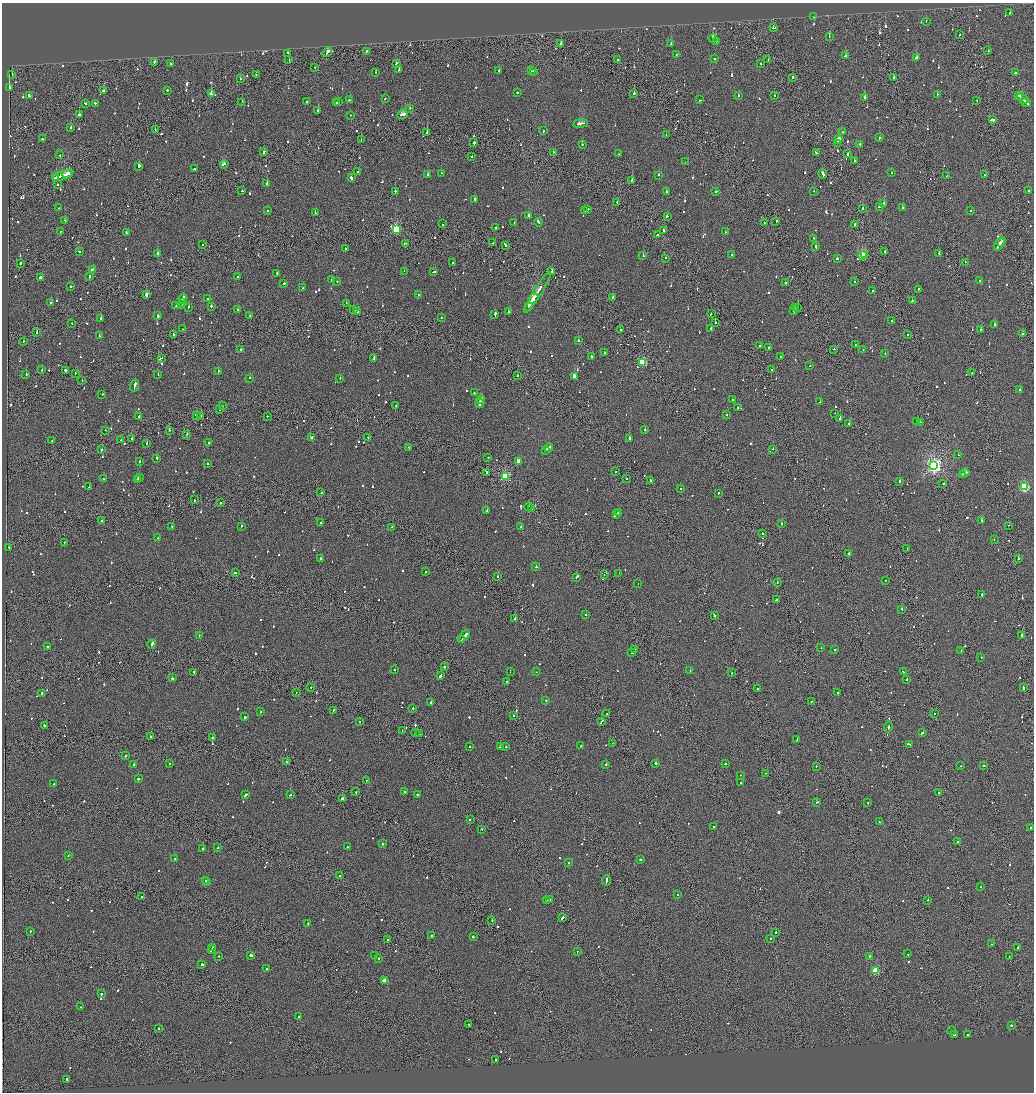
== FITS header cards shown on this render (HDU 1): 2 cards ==
NAXIS1  =                 2064
NAXIS2  =                 2180

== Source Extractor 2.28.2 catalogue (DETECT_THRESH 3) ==
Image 2064 x 2180 px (HDU 1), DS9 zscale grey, zoomed out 1/2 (1 PNG px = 2 x 2 image px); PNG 1036 x 1094 px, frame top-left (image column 1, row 2179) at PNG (2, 3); each listed source drawn as its Kron ellipse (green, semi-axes under 4 px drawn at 4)
Background -0.121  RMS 0.067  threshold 0.2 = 3 sigma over >= 5 px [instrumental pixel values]
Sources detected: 1217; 59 cannot appear on this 1/2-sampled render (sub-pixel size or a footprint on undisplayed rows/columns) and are neither listed nor drawn; of the other 1158, the 500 brightest by FLUX_AUTO listed and drawn (658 fainter detections omitted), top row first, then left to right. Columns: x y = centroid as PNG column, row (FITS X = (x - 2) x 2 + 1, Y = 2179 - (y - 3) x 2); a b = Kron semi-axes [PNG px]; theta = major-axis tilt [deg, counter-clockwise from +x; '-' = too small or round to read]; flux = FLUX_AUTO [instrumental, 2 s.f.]
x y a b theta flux
1010 12 2 2 - 100
814 17 2 1 - 93
926 21 2 2 - 110
773 28 2 2 - 210
960 35 2 1 - 90
829 36 2 2 - 450
713 38 4 2 - 950
716 41 2 2 - 200
561 44 2 2 - 280
671 44 2 2 - 280
367 51 2 2 - 120
988 51 2 2 - 250
327 52 5 2 - 330
288 53 3 2 - 260
676 54 2 2 - 89
845 56 2 2 - 170
916 57 3 2 - 220
714 59 2 2 - 170
289 60 2 2 - 100
618 60 2 1 - 92
768 60 2 1 - 78
154 62 2 2 - 100
171 64 2 2 - 140
396 64 4 2 - 730
760 64 2 1 - 160
315 67 2 1 - 86
399 69 3 2 - 400
499 71 2 2 - 360
532 71 2 2 - 86
533 71 2 2 - 100
376 72 2 2 - 99
1015 73 2 2 - 170
256 74 2 1 - 200
12 75 2 1 - 180
793 77 2 2 - 350
893 77 2 2 - 93
240 79 2 2 - 670
10 87 2 2 - 340
167 90 2 2 - 83
103 91 4 2 - 270
517 92 2 2 - 110
634 93 2 2 - 430
211 94 2 2 - 520
937 94 2 1 - 130
738 95 2 2 - 210
774 95 2 2 - 80
1019 95 4 2 - 380
29 96 4 2 - 230
864 97 2 1 - 520
1022 98 6 1 -45 430
385 99 2 2 - 110
349 100 2 2 - 180
700 100 3 2 - 130
977 100 2 2 - 99
307 101 2 2 - 130
338 101 2 1 - 220
242 102 2 2 - 190
1026 102 5 2 - 380
95 103 2 2 - 220
337 103 2 2 - 190
85 104 2 2 - 140
409 108 2 2 - 96
318 111 2 2 - 310
79 115 2 2 - 420
350 115 2 1 - 83
402 115 5 2 - 560
992 120 4 2 - 270
581 123 7 2 8 380
71 128 2 2 - 160
155 130 2 2 - 83
543 130 2 2 - 160
843 132 2 2 - 160
427 133 2 1 - 370
666 135 2 2 - 79
879 138 2 2 - 91
42 139 2 2 - 240
361 140 3 1 - 210
839 140 3 3 - 410
474 143 2 2 - 1200
838 143 2 1 - 220
582 144 2 2 - 130
860 144 2 2 - 93
264 152 2 2 - 220
553 152 2 2 - 110
816 153 4 2 - 270
619 154 2 2 - 98
848 154 2 2 - 440
60 155 2 2 - 89
472 156 2 2 - 82
854 160 2 2 - 82
685 162 2 1 - 120
224 164 4 2 - 390
139 166 2 2 - 1500
194 169 2 2 - 160
357 171 2 1 - 190
441 173 2 2 - 79
891 173 2 2 - 81
68 174 5 2 - 510
428 174 2 2 - 92
823 174 5 2 - 450
659 175 2 2 - 180
984 175 2 1 - 88
62 176 10 2 19 1000
947 176 2 2 - 160
56 178 4 1 - 300
351 178 3 2 - 1200
632 180 2 2 - 1400
267 183 2 2 - 400
58 185 2 2 - 98
242 191 2 1 - 100
395 191 2 2 - 140
814 191 2 2 - 120
1028 191 2 2 - 460
666 192 2 2 - 84
716 192 2 2 - 180
474 199 2 2 - 110
617 202 2 2 - 290
883 204 3 2 - 460
879 207 3 2 - 140
59 208 2 2 - 84
863 208 2 2 - 710
902 208 2 2 - 180
587 209 3 2 - 210
268 210 2 1 - 160
585 211 2 2 - 180
970 211 2 2 - 110
315 213 2 2 - 190
529 216 3 2 - 92
667 216 2 2 - 180
65 220 2 2 - 98
776 221 3 1 - 120
539 222 4 2 - 260
514 223 2 2 - 120
764 223 2 1 - 130
442 224 2 2 - 98
854 225 3 2 - 180
496 228 2 2 - 140
396 229 3 3 - 900
664 230 2 2 - 400
60 231 2 1 - 150
725 232 2 2 - 120
126 233 2 2 - 180
657 235 2 2 - 91
814 238 2 2 - 190
1001 242 4 2 - 360
405 243 2 2 - 270
493 243 2 1 - 260
203 244 2 1 - 84
1000 244 7 2 53 790
505 246 2 1 - 160
816 247 2 2 - 680
345 249 2 1 - 110
79 251 2 2 - 110
885 251 2 2 - 240
157 254 2 2 - 350
939 254 2 2 - 87
643 255 2 2 - 350
732 255 2 2 - 89
862 255 3 3 - 1000
865 255 2 2 - 170
665 258 2 1 - 110
837 258 3 2 - 200
453 262 2 2 - 90
965 262 2 2 - 110
21 263 2 2 - 1200
92 269 3 2 - 240
404 271 2 2 - 150
552 271 2 2 - 450
434 272 3 2 - 200
277 273 2 2 - 110
40 277 2 2 - 330
89 277 3 2 - 200
238 277 2 2 - 84
332 279 2 2 - 180
337 281 2 2 - 120
979 281 2 2 - 160
785 282 2 2 - 200
854 282 2 2 - 160
284 283 2 2 - 440
71 287 2 2 - 90
303 288 2 2 - 140
918 289 2 2 - 110
873 291 2 2 - 210
537 292 24 2 57 7100
146 295 3 2 - 120
419 295 3 2 - 98
613 297 2 1 - 330
533 298 5 2 - 2300
183 299 5 2 - 450
207 299 2 1 - 110
912 301 2 2 - 110
51 302 2 2 - 150
182 302 3 1 - 200
346 303 2 1 - 86
182 305 2 2 - 170
176 306 2 1 - 85
211 306 2 2 - 170
529 306 4 2 - 1600
188 307 2 2 - 80
796 308 2 1 - 290
797 308 2 2 - 560
238 310 3 2 - 210
354 310 2 2 - 310
357 311 2 2 - 220
794 311 2 2 - 980
508 312 2 2 - 500
495 314 3 2 - 350
711 314 2 2 - 150
158 316 2 2 - 250
250 316 2 2 - 120
441 317 2 2 - 80
100 319 2 2 - 670
891 320 2 1 - 89
71 323 2 2 - 97
715 323 2 2 - 91
994 325 2 2 - 320
711 328 2 2 - 140
183 329 2 2 - 79
620 329 2 1 - 620
981 330 2 2 - 490
36 333 2 2 - 270
1023 334 3 2 - 160
173 335 2 2 - 460
907 335 2 2 - 310
99 336 2 2 - 99
23 341 2 2 - 85
578 341 2 2 - 79
855 345 2 2 - 88
760 346 2 2 - 760
768 348 2 2 - 190
834 349 2 1 - 140
241 350 2 2 - 83
863 350 2 2 - 100
604 353 2 2 - 290
885 353 2 2 - 87
591 356 2 2 - 140
780 356 2 2 - 120
161 358 4 2 - 330
374 358 4 2 - 240
642 362 3 3 - 800
810 366 2 2 - 170
42 370 2 2 - 110
65 370 3 2 - 160
771 370 2 2 - 190
218 371 2 2 - 230
75 373 2 2 - 83
972 373 2 1 - 120
26 374 2 1 - 240
158 375 2 2 - 130
517 375 2 1 - 120
574 376 3 2 - 150
250 378 2 2 - 95
340 379 2 2 - 110
82 380 2 1 - 84
134 386 6 2 74 380
1020 389 2 2 - 89
474 393 2 2 - 120
102 395 2 2 - 100
481 400 4 2 - 550
733 400 3 2 - 510
820 402 2 2 - 160
479 403 4 2 - 850
222 406 2 2 - 78
396 406 2 2 - 100
737 408 2 2 - 120
219 409 2 2 - 140
834 413 2 2 - 84
196 415 2 2 - 380
727 415 2 2 - 100
139 416 2 2 - 610
200 416 3 2 - 220
267 416 2 2 - 91
839 419 2 2 - 110
917 422 3 2 - 290
920 422 2 1 - 140
849 423 2 2 - 110
106 430 2 1 - 89
169 430 2 1 - 140
645 430 2 2 - 92
187 434 2 2 - 120
312 437 2 2 - 200
368 437 2 2 - 94
630 438 3 2 - 600
132 439 2 1 - 100
121 440 2 2 - 94
52 441 2 2 - 92
147 443 2 2 - 550
209 443 2 2 - 100
409 448 2 1 - 120
549 448 4 2 - 340
773 449 2 2 - 87
101 450 2 2 - 300
545 450 3 2 - 230
958 455 2 1 - 220
488 457 2 2 - 150
157 458 2 2 - 200
140 461 2 2 - 120
519 461 3 2 - 140
208 464 2 2 - 160
934 465 4 4 - 3900
616 472 2 2 - 97
486 473 4 2 - 240
965 473 4 2 - 430
962 475 2 2 - 390
505 476 3 3 - 970
140 478 3 2 - 690
103 479 2 2 - 190
627 479 2 2 - 180
138 480 2 2 - 500
651 480 2 2 - 150
899 481 2 2 - 810
943 484 2 2 - 140
89 487 2 2 - 87
1024 487 3 3 - 1300
680 489 2 2 - 150
321 493 2 2 - 160
718 493 2 2 - 160
194 500 2 1 - 100
221 503 2 2 - 250
528 506 2 1 - 180
531 508 2 2 - 110
487 511 2 1 - 490
618 513 2 2 - 100
616 515 4 2 - 320
101 520 2 1 - 100
982 521 2 2 - 500
321 523 2 1 - 300
781 523 2 2 - 160
1009 525 2 1 - 240
172 526 2 1 - 160
241 526 2 2 - 390
392 527 2 2 - 85
521 527 2 2 - 200
762 534 2 2 - 210
158 538 3 1 - 250
994 539 2 1 - 90
64 543 2 2 - 80
8 547 2 1 - 100
907 548 2 2 - 110
849 553 2 2 - 140
320 558 2 2 - 140
1018 558 2 2 - 80
536 566 2 2 - 180
425 572 2 2 - 110
235 573 3 2 - 140
619 573 2 1 - 140
604 575 2 1 - 120
498 576 2 1 - 240
577 577 3 2 - 220
885 580 2 2 - 130
777 582 2 2 - 78
638 584 2 1 - 91
982 594 2 2 - 130
776 600 2 2 - 1500
902 609 2 2 - 180
586 614 2 2 - 100
714 616 4 1 - 420
515 618 2 2 - 250
199 635 2 2 - 92
1022 635 3 2 - 340
464 636 7 2 50 500
461 640 3 2 - 240
152 644 4 2 - 210
47 646 2 2 - 110
821 647 2 2 - 130
635 649 2 1 - 91
835 650 2 1 - 280
961 650 2 2 - 88
632 653 2 2 - 120
981 657 2 2 - 79
444 667 2 1 - 830
395 670 2 2 - 97
690 671 2 1 - 130
194 672 2 2 - 260
510 672 3 2 - 370
536 672 2 1 - 140
903 672 2 2 - 170
731 673 2 1 - 350
440 676 4 2 - 270
172 678 3 2 - 260
907 679 2 2 - 150
507 682 2 2 - 110
1023 687 3 2 - 410
311 688 2 2 - 78
757 689 2 2 - 90
296 692 2 1 - 86
42 693 2 2 - 320
837 693 2 2 - 100
546 700 2 2 - 78
811 701 2 2 - 120
431 703 3 2 - 98
413 709 2 2 - 180
334 710 3 2 - 150
261 712 2 2 - 190
935 713 2 1 - 90
607 714 2 2 - 180
513 716 2 1 - 100
245 717 2 2 - 590
359 721 2 1 - 140
602 721 4 2 - 310
44 725 2 2 - 150
888 727 5 2 - 360
402 731 2 1 - 96
415 733 2 2 - 260
922 733 3 2 - 270
419 734 2 1 - 170
150 737 2 2 - 160
212 738 2 2 - 350
797 740 2 2 - 90
612 743 2 1 - 100
909 744 3 2 - 300
469 746 2 2 - 92
581 746 2 2 - 120
500 747 2 2 - 130
506 747 2 2 - 96
126 756 2 2 - 180
286 762 2 2 - 98
169 763 2 2 - 88
656 763 2 2 - 600
134 764 2 2 - 160
725 764 2 2 - 440
606 765 2 2 - 540
983 765 2 2 - 700
816 766 2 2 - 150
961 766 2 1 - 91
765 773 2 2 - 77
740 775 2 1 - 100
138 779 2 2 - 1200
367 780 2 2 - 110
741 782 2 2 - 110
54 784 2 2 - 97
356 792 2 1 - 170
404 792 2 2 - 91
939 793 2 1 - 230
417 794 2 2 - 120
245 795 3 2 - 270
290 795 3 2 - 170
342 798 2 2 - 460
817 802 3 2 - 350
868 802 2 2 - 100
470 820 2 2 - 92
879 822 2 2 - 97
714 826 2 2 - 120
1031 828 2 2 - 300
481 829 2 2 - 89
957 842 2 1 - 180
383 844 2 2 - 290
348 847 2 2 - 110
217 848 2 1 - 130
203 849 2 2 - 120
68 856 2 1 - 130
174 859 2 1 - 210
640 859 2 2 - 260
568 863 2 2 - 140
339 876 2 2 - 92
206 880 2 2 - 220
606 880 5 2 - 450
207 882 2 2 - 530
981 887 2 2 - 90
677 895 2 2 - 97
141 897 2 1 - 80
547 900 2 2 - 190
550 900 4 2 - 310
928 900 2 2 - 780
563 918 3 2 - 600
492 920 2 2 - 140
308 923 2 2 - 83
30 931 2 2 - 220
776 932 2 1 - 730
432 935 3 2 - 99
473 937 3 2 - 110
770 938 2 2 - 93
388 939 2 2 - 92
992 944 2 2 - 160
212 947 2 2 - 170
1018 947 2 2 - 390
211 950 3 2 - 270
577 951 2 2 - 150
908 954 2 2 - 78
251 955 4 2 - 1100
219 956 2 2 - 140
374 956 2 2 - 79
869 956 2 2 - 98
1009 956 2 2 - 81
379 958 2 2 - 150
202 964 2 2 - 500
266 969 2 2 - 87
875 971 3 3 - 650
384 981 3 3 - 240
101 994 2 2 - 190
81 1007 2 2 - 80
298 1017 2 2 - 120
469 1025 2 2 - 140
1011 1025 2 2 - 290
158 1029 2 2 - 120
951 1030 2 2 - 190
954 1035 4 2 - 190
967 1035 2 1 - 320
496 1059 2 2 - 85
67 1079 2 2 - 410
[658 fainter detections neither listed nor drawn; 59 sub-pixel or undisplayed-footprint detections neither listed nor drawn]